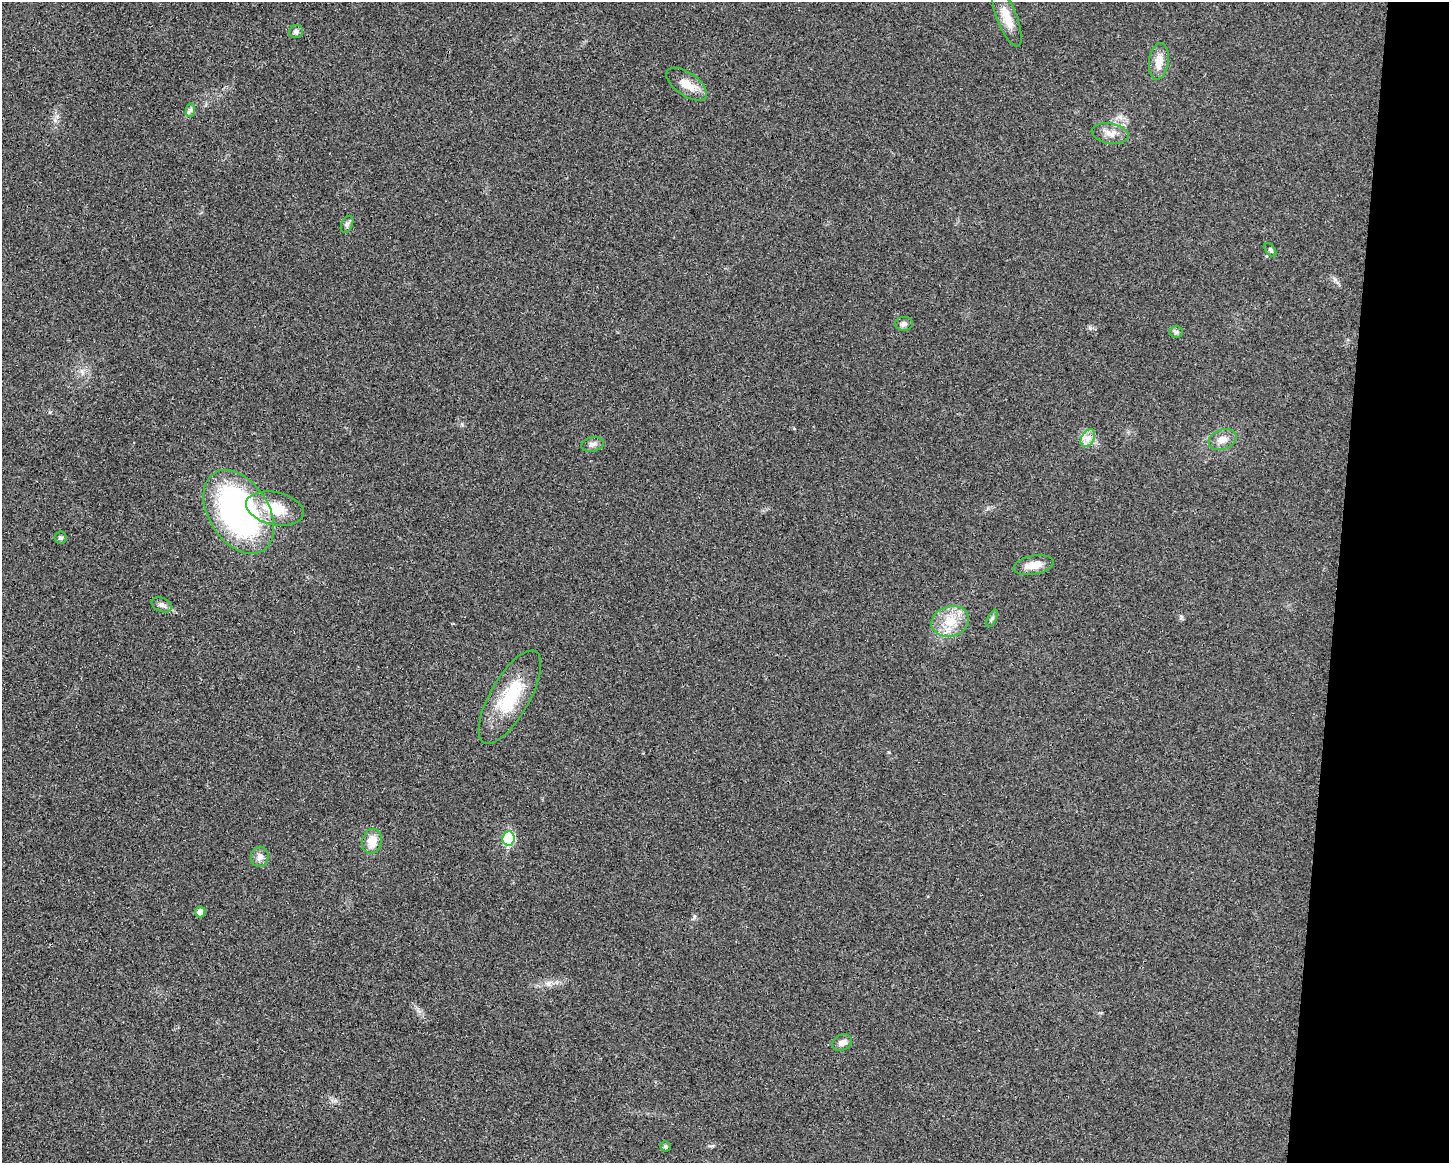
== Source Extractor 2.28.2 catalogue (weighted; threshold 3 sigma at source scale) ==
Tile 6 of 3 x 4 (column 3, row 2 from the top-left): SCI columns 3119-4565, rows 2357-3517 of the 4705 x 4716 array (HDU 1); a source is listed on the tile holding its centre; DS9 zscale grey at full resolution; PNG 1451 x 1165 px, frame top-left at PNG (2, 2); each listed source drawn as its Kron ellipse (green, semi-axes under 4 px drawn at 4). Shown black and unused: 8% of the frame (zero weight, under 3 of 4 exposures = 3% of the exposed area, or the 3 px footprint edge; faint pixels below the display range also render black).
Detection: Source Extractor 2.28.2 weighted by HDU 2 'WHT'; one run over the whole footprint, this tile lists its part. Background 0.0234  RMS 0.0057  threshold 0.0255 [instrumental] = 3 sigma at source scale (4.5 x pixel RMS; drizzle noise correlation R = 1.50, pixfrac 1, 0.05/0.05 arcsec/px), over >= 5 px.
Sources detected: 27; all 27 listed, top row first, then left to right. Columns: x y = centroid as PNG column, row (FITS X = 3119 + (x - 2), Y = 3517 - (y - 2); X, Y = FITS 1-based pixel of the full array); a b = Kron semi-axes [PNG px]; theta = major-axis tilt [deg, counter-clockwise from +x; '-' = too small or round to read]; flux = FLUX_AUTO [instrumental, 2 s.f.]
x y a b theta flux
1007 17 31 10 -69 8.2
296 32 7 6 - 1.7
1159 61 18 10 82 7.1
687 84 23 11 -34 8
191 110 7 4 89 1.2
1110 134 19 10 -10 5.4
347 224 9 5 65 1.6
1270 250 8 4 -53 0.99
904 324 9 7 5 1.8
1176 332 6 6 - 1.2
1088 438 9 6 61 3.2
1223 439 14 9 19 4.8
593 444 11 7 13 2.4
275 509 29 16 -13 18
239 512 46 30 -57 150
61 538 6 6 - 1.1
1033 565 20 9 10 6.8
162 605 11 7 -23 2.3
992 618 9 4 65 1.2
950 621 19 15 16 12
510 697 52 19 60 29
509 838 7 6 - 40
372 841 12 9 75 8.5
260 857 10 9 - 3.2
200 912 5 5 - 2.9
842 1043 10 7 26 3
665 1146 5 5 - 1.2
Unlisted compact peaks at least as high as the median listed source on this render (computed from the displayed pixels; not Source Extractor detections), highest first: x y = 1090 328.